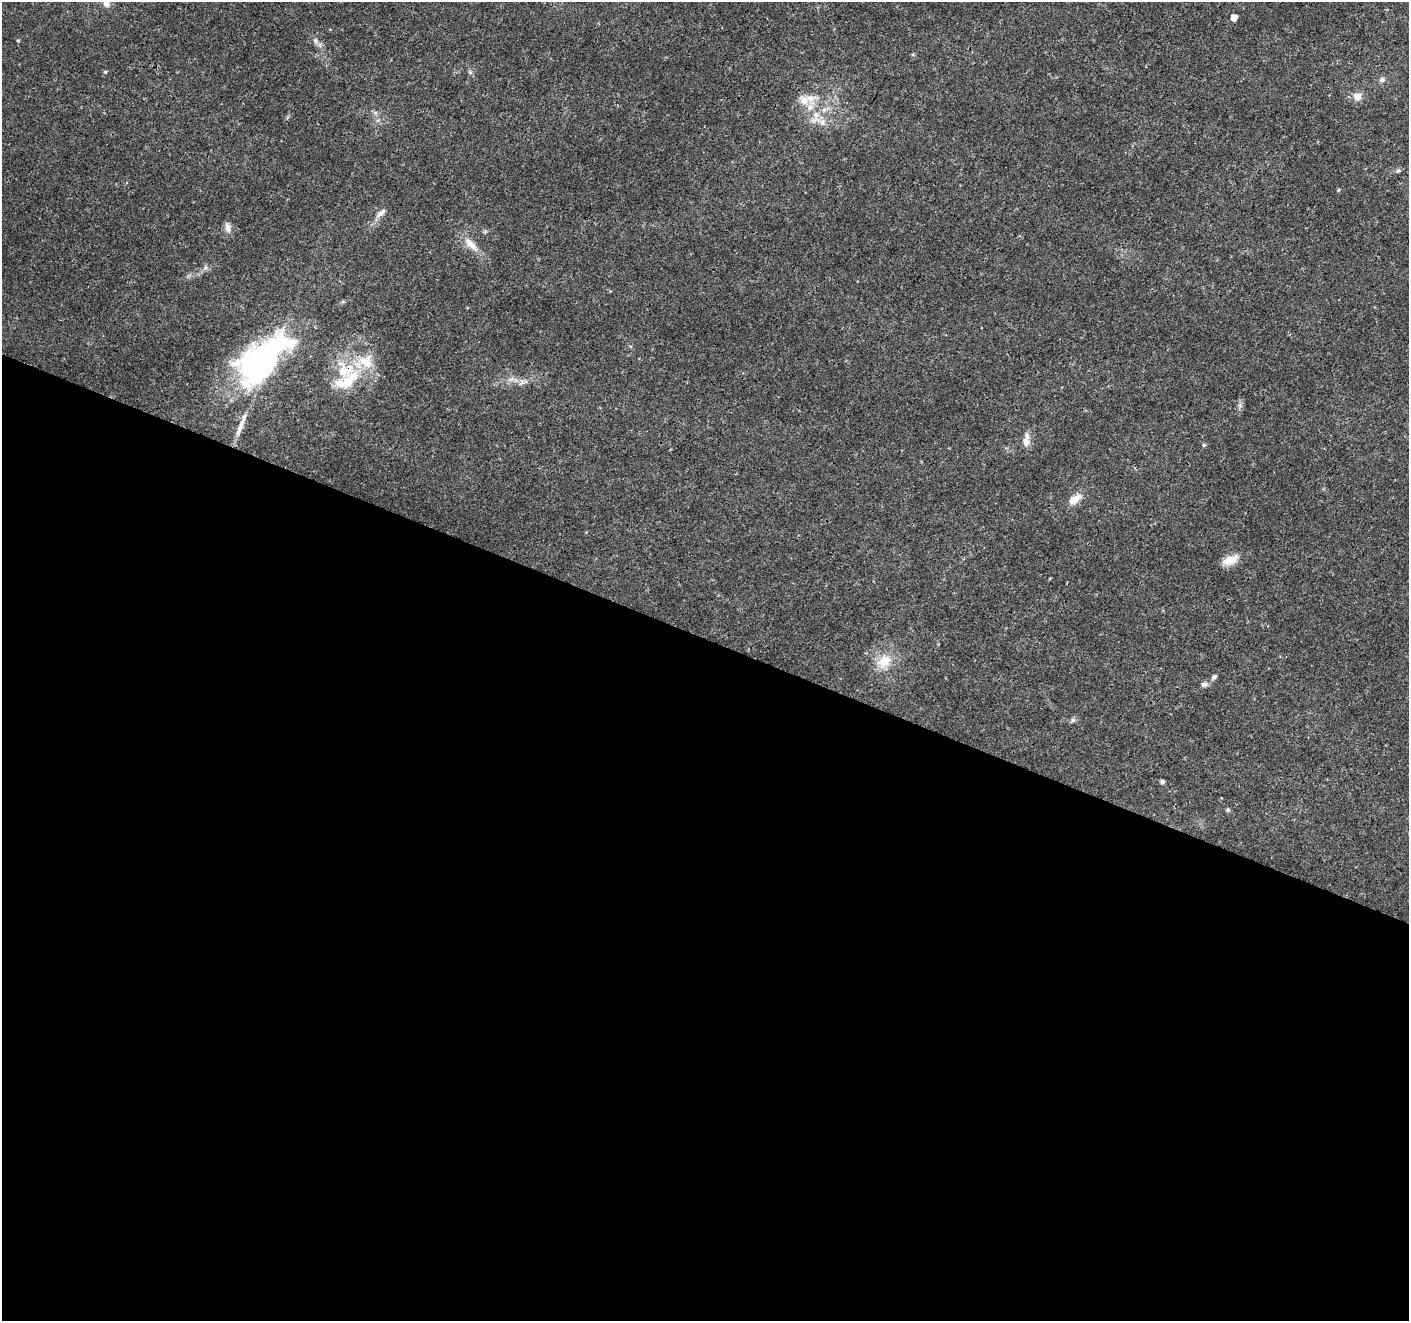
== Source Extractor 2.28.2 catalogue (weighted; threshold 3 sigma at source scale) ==
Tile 14 of 4 x 4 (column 2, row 4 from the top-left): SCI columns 1416-2822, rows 274-1592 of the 5637 x 5756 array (HDU 1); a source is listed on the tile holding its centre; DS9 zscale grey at full resolution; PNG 1411 x 1323 px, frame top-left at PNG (2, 2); no overlay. Shown black and unused: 52% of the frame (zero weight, under 3 of 4 exposures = <1% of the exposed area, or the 3 px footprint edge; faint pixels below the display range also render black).
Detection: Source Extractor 2.28.2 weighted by HDU 2 'WHT'; one run over the whole footprint, this tile lists its part. Background 0.0285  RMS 0.0024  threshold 0.0107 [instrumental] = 3 sigma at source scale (4.5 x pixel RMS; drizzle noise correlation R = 1.50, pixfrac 1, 0.0396/0.0396 arcsec/px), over >= 5 px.
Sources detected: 38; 1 inside a brighter object's white glare — not listed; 6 inside a brighter listed object's ellipse — not listed separately; the other 31 listed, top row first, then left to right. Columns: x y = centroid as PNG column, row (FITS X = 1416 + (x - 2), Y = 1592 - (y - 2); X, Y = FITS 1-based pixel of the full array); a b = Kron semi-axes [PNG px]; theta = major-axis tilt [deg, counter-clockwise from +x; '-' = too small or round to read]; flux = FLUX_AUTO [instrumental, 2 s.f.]
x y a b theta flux
106 3 12 9 -66 1.5
1234 18 5 4 - 1.9
18 41 5 3 - 0.21
315 41 8 6 -69 0.69
105 72 5 4 - 0.3
1382 80 8 7 - 0.7
1357 96 10 9 - 1.7
804 100 14 13 - 2.6
816 115 12 7 -90 1.7
822 122 9 7 89 1.1
1398 170 6 4 2 0.4
1338 190 4 4 - 0.27
381 213 15 6 40 1.2
228 228 14 8 -77 1.3
471 244 26 9 -47 3
205 268 7 4 44 0.62
260 361 62 35 48 55
345 370 35 28 -16 12
521 383 9 5 62 0.65
1240 406 7 5 -47 0.53
241 424 38 6 68 3
1026 440 20 7 82 1.7
1204 445 5 4 - 0.36
1075 499 16 8 36 3.1
1230 560 20 10 22 3.1
884 661 21 15 37 4.8
1214 677 8 5 37 0.55
1204 684 10 6 -2 0.77
1073 720 6 5 - 0.48
1162 782 4 4 - 0.73
1228 810 6 5 - 0.35
Overlapping masked pixels (flux is a lower limit): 2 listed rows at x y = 260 361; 345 370
Isophote crosses this tile's border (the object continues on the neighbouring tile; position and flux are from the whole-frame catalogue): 1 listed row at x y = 106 3